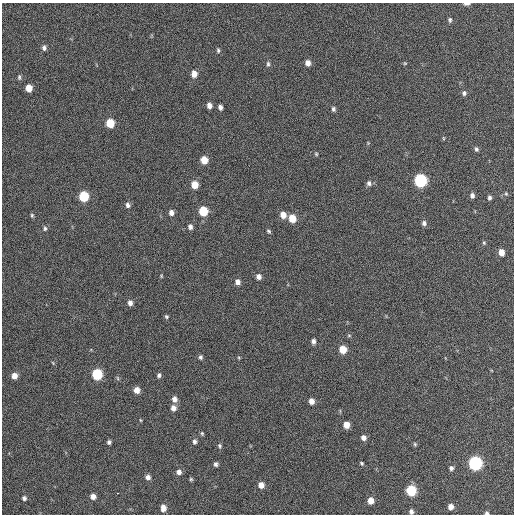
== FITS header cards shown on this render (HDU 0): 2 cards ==
NAXIS1  =                  512 / Axis length
NAXIS2  =                  512 / Axis length

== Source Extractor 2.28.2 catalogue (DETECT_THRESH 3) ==
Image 512 x 512 px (HDU 0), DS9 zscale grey, 1 PNG px = 1 image px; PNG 516 x 516 px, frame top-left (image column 1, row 512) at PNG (2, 3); no overlay
Background 427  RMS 20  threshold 59.5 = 3 sigma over >= 5 px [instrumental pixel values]
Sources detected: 81; all 81 listed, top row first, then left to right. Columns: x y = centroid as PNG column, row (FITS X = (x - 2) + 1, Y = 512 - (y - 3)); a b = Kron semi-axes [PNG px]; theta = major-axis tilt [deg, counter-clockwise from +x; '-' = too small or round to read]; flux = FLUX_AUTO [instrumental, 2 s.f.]
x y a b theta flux
467 4 7 3 3 4400
450 20 6 5 - 2700
44 48 6 5 - 3700
218 50 7 4 -89 2400
308 63 6 5 - 7400
405 63 5 4 - 1400
268 64 7 5 -89 2600
194 74 7 5 -88 11000
19 77 7 4 90 2400
29 88 6 5 - 14000
464 93 6 6 - 3300
209 105 5 5 - 6400
220 107 5 4 - 4600
333 109 6 5 - 2900
110 123 6 6 - 34000
443 138 5 3 - 1200
476 149 6 5 - 2800
316 154 5 4 - 1500
204 160 6 5 - 19000
420 180 7 6 - 190000
369 183 7 7 - 4200
195 185 6 5 - 20000
506 194 6 5 - 1800
472 195 6 5 - 4300
84 196 6 6 - 58000
489 198 5 4 - 3200
128 205 6 5 - 4300
203 211 6 6 - 45000
171 213 5 5 - 5400
32 215 5 4 - 2000
283 215 7 6 - 12000
292 218 7 6 - 22000
424 223 6 6 - 4200
190 227 6 5 - 4400
45 228 6 5 - 2500
269 231 5 4 - 2000
484 243 5 4 - 1700
501 252 6 5 - 12000
161 276 5 3 - 1300
259 277 6 6 - 6100
238 282 6 5 - 6400
130 303 6 5 - 5700
166 317 5 5 - 2100
349 335 6 4 0 1500
313 341 6 5 - 4100
343 349 6 5 - 22000
200 357 6 5 - 2800
53 363 5 3 - 1200
97 374 7 6 - 77000
159 375 6 4 83 2900
14 376 6 5 - 10000
118 378 6 4 -87 1800
137 390 6 6 - 10000
174 399 7 6 - 6800
311 401 6 5 - 9100
173 408 7 6 - 6900
140 420 5 3 - 1200
346 425 5 5 - 13000
202 433 6 4 -70 1800
363 438 6 5 - 5900
194 441 6 5 - 3600
109 442 5 4 - 3200
415 444 6 4 -47 1800
220 446 6 5 - 2400
361 463 5 5 - 2000
475 463 7 6 - 240000
216 464 5 4 - 3300
451 468 5 5 - 3700
179 472 6 6 - 5600
148 477 5 5 - 5500
191 479 5 4 - 1700
261 485 6 6 - 10000
411 490 6 6 - 76000
118 493 3 2 - 5000
93 496 5 5 - 6900
24 498 6 5 - 3100
371 501 6 5 - 14000
451 507 5 5 - 8000
163 508 7 5 -89 7000
411 511 5 4 - 4400
487 513 4 3 - 3000
At the frame edge (FLAGS 8, measured only in part): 3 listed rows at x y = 467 4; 411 511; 487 513